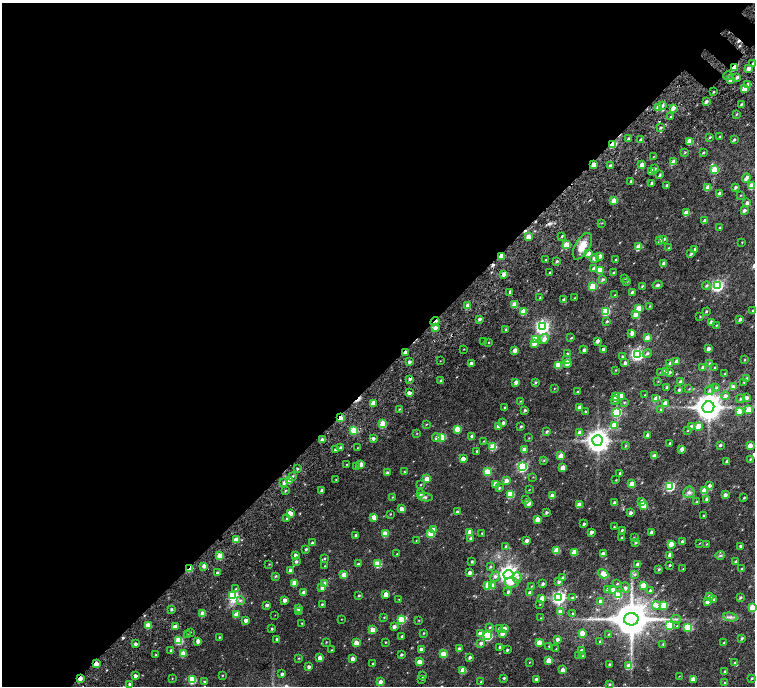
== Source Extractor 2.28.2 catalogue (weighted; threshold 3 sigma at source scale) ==
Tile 5 of 4 x 4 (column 1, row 2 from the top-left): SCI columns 179-1683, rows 3220-4587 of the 6374 x 6374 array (HDU 1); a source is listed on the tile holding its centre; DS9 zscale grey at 2 x 2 block average (1 PNG px = mean of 2 x 2 image px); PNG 757 x 688 px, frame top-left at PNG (2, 3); each listed source drawn as its Kron ellipse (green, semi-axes under 4 px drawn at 4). Shown black and unused: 55% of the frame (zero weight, under 4 of 7 exposures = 11% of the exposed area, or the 3 px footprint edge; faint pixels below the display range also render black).
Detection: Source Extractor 2.28.2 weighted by HDU 2 'WHT'; one run over the whole footprint, this tile lists its part. Background 0.0185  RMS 0.0056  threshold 0.0229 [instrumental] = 3 sigma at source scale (4.09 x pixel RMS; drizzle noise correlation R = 1.36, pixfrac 0.8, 0.0396/0.0396 arcsec/px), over >= 5 px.
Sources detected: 498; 2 inside a brighter object's white glare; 5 cosmic-ray / hot-pixel residue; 1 long thin detection or spike segment (spike, bleed or trail) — neither listed nor drawn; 7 inside a brighter listed object's ellipse — not listed separately; the other 483 listed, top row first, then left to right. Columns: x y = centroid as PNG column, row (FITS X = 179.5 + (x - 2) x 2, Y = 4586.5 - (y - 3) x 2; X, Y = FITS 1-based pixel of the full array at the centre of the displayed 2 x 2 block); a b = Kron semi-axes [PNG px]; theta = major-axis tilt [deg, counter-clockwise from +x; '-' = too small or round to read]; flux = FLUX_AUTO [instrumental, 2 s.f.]
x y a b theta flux
753 63 4 2 - 0.96
734 67 3 2 - 25
748 68 3 3 - 6.3
728 76 4 3 - 1.7
737 77 3 3 - 3.1
730 80 3 3 - 3.2
748 85 3 3 - 9
745 88 3 3 - 20
713 92 3 2 - 1
706 102 3 2 - 3.7
741 104 3 2 - 1.2
663 105 3 3 - 1.6
658 108 3 3 - 9.7
673 108 3 2 - 6.6
736 114 3 2 - 0.9
670 117 3 2 - 0.69
660 128 3 2 - 1.3
710 137 3 3 - 1.1
720 137 3 2 - 1.3
628 139 3 2 - 1.8
734 139 3 3 - 1.5
641 140 3 2 - 3.3
690 141 3 3 - 21
612 144 3 2 - 41
685 152 3 2 - 0.67
703 153 3 3 - 1.1
653 157 3 2 - 0.49
673 162 3 3 - 11
593 165 3 3 - 13
642 165 3 3 - 9.2
610 166 4 3 - 2.3
654 169 3 2 - 1.7
714 170 3 3 - 35
651 171 3 3 - 5.6
660 175 3 2 - 1.6
746 178 5 3 - 4.1
631 181 3 2 - 1.8
651 183 3 3 - 1.6
667 186 3 3 - 2.4
752 186 3 3 - 15
708 187 3 3 - 12
735 187 3 2 - 2.2
719 194 3 3 - 5.1
741 195 3 2 - 0.53
614 200 3 3 - 19
747 203 3 3 - 3.9
744 211 3 2 - 3.1
686 213 3 3 - 14
705 221 3 2 - 6.2
602 223 3 2 - 0.57
720 228 3 3 - 0.93
562 236 3 2 - 1
528 237 3 3 - 12
664 239 3 2 - 1.5
660 241 3 3 - 3.7
742 242 2 2 - 0.48
567 245 3 3 - 29
582 246 15 7 59 13
639 246 4 3 - 16
668 248 3 2 - 0.62
695 249 3 2 - 1.6
589 254 3 2 - 6.3
691 254 3 2 - 1.8
501 256 3 2 - 13
600 256 3 3 - 4.9
594 258 4 3 - 4.1
616 259 3 2 - 0.88
546 260 2 2 - 1.2
557 261 3 3 - 1.4
664 263 3 3 - 6
594 269 3 3 - 4.9
600 270 3 3 - 15
550 273 2 2 - 1.5
613 273 4 3 - 1.2
503 274 3 3 - 4.5
625 278 3 2 - 0.69
603 279 4 3 - 1.9
627 281 3 3 - 1.2
658 285 5 3 - 2.1
593 286 3 3 - 32
642 286 3 2 - 1.1
706 286 4 3 - 1.6
717 286 4 4 - 170
510 292 3 3 - 2
632 292 3 2 - 1.9
615 295 3 2 - 0.66
540 298 3 2 - 2
575 298 3 2 - 0.59
564 300 3 2 - 2.9
515 304 3 3 - 17
468 306 3 3 - 8.5
650 306 3 3 - 1.1
639 308 3 3 - 21
706 311 3 3 - 1.2
753 311 3 2 - 2.2
523 312 3 3 - 20
606 312 3 3 - 45
636 314 3 3 - 12
700 316 3 2 - 0.73
479 319 3 2 - 2.9
740 319 3 2 - 2.8
607 321 3 2 - 1.6
435 322 4 2 - 12
711 322 3 2 - 4.1
716 325 3 2 - 0.9
542 327 4 4 - 250
435 328 3 3 - 6.1
506 330 3 2 - 1.5
632 333 3 3 - 6.1
571 338 3 2 - 0.96
647 338 3 3 - 10
544 339 5 4 - 6.3
536 340 3 3 - 29
597 341 3 2 - 4.6
484 342 2 2 - 0.68
489 342 2 2 - 0.5
534 343 3 3 - 13
464 349 2 2 - 0.49
603 349 2 2 - 3.4
708 349 3 2 - 4.7
515 350 3 3 - 7.2
584 350 3 3 - 2.7
405 352 3 2 - 5.3
647 353 4 3 - 2.1
567 354 3 3 - 2.5
638 355 4 4 - 150
623 357 3 3 - 2.3
567 359 4 3 - 1.5
744 360 2 2 - 0.6
440 361 2 2 - 0.39
676 361 3 3 - 3.4
409 362 3 2 - 2.5
567 363 3 3 - 14
625 363 3 2 - 3.3
670 363 3 3 - 2.6
471 364 3 3 - 5.4
710 364 3 3 - 2.6
558 365 3 3 - 29
703 367 3 2 - 3.4
715 367 3 2 - 1.4
616 370 3 2 - 0.66
665 371 3 3 - 4.6
661 372 3 3 - 1.1
670 372 3 3 - 2.3
725 373 2 2 - 0.88
746 378 3 2 - 1.3
410 379 3 2 - 2.8
441 381 3 2 - 2.3
658 381 3 2 - 0.54
516 382 3 3 - 5.1
535 382 3 3 - 1.4
680 382 3 2 - 3
744 382 3 3 - 0.71
667 387 3 3 - 1.5
733 387 3 3 - 3.7
716 388 3 3 - 1.5
554 389 3 2 - 0.49
689 389 2 2 - 0.64
679 390 3 2 - 2.4
710 390 5 3 - 2.1
577 392 3 2 - 1.1
409 393 3 3 - 7.7
645 395 2 2 - 0.45
616 396 3 3 - 9.8
621 396 3 3 - 10
725 396 4 4 - 4.5
747 398 3 3 - 3.3
656 399 3 3 - 7.9
740 399 4 3 - 1.6
615 400 4 3 - 1.7
520 401 3 2 - 0.57
624 402 4 3 - 0.94
373 403 4 3 - 10
665 403 3 3 - 5.5
579 407 3 2 - 3
708 407 6 5 - 1400
505 408 3 2 - 2.3
399 409 2 2 - 0.76
525 410 3 3 - 2
660 410 4 3 - 1.1
748 410 3 3 - 20
585 412 3 3 - 1.3
616 412 3 3 - 79
739 412 4 3 - 11
340 418 3 2 - 40
503 423 3 2 - 3.1
383 424 3 3 - 28
426 424 3 2 - 0.75
614 425 3 3 - 16
498 426 3 3 - 4.5
521 426 3 2 - 1.5
691 426 3 3 - 1.9
698 426 3 3 - 19
457 429 3 3 - 21
354 430 3 3 - 39
547 431 3 2 - 1.9
688 431 3 2 - 0.54
580 432 3 3 - 6.7
417 433 2 2 - 0.42
647 435 3 2 - 2.9
472 436 3 3 - 4.8
441 437 3 3 - 41
436 438 4 4 - 2.7
529 438 2 2 - 0.55
373 439 3 3 - 3.3
322 440 3 3 - 4
484 441 3 2 - 0.64
597 441 5 5 - 870
670 443 3 2 - 1.6
720 445 3 2 - 2
625 446 3 3 - 1.1
750 446 3 3 - 11
340 447 3 2 - 2.2
493 447 3 3 - 32
357 448 3 2 - 0.43
682 449 3 2 - 6.5
335 450 3 3 - 1.3
524 450 3 3 - 9.7
477 451 3 2 - 0.96
561 456 3 3 - 14
654 456 3 2 - 8.1
463 459 3 3 - 10
750 459 3 3 - 1.2
544 461 3 2 - 0.66
726 461 3 2 - 2.1
346 464 3 2 - 0.51
361 464 3 2 - 7.2
357 466 3 3 - 4.5
522 467 4 3 - 100
563 468 3 3 - 10
297 469 3 2 - 1.5
404 472 3 3 - 1
487 472 3 3 - 32
387 473 3 2 - 2.6
620 473 3 2 - 2.1
293 476 3 3 - 1.2
533 477 3 2 - 0.45
427 479 3 3 - 16
290 480 3 3 - 14
336 480 3 2 - 0.52
616 480 3 2 - 0.66
506 481 3 3 - 7.4
284 483 4 3 - 3.3
495 484 3 3 - 13
632 484 3 3 - 16
421 485 3 2 - 0.73
709 485 3 3 - 3.7
670 486 4 3 - 91
499 488 4 3 - 1.6
529 490 3 2 - 0.51
285 491 3 2 - 1.2
322 491 4 2 - 3.5
704 491 3 3 - 17
689 492 6 5 - 3.4
420 493 3 3 - 4.3
510 494 3 3 - 36
725 495 3 3 - 5
552 496 3 3 - 7.3
392 497 3 2 - 0.76
425 497 7 4 -10 2.4
744 498 2 2 - 1
526 499 3 3 - 1.4
707 499 3 2 - 3.8
642 502 3 3 - 7.6
697 502 4 3 - 1.2
528 503 3 3 - 8.1
614 503 3 3 - 4.9
579 505 3 3 - 16
643 505 3 3 - 14
402 509 3 3 - 9.4
457 512 3 2 - 3.4
290 513 3 3 - 18
546 513 3 2 - 2.3
630 513 3 2 - 3.7
390 514 3 2 - 0.73
703 516 3 2 - 0.98
374 517 3 3 - 13
286 518 3 2 - 0.85
537 519 3 3 - 16
584 524 3 2 - 2.1
614 527 3 2 - 0.84
433 530 3 3 - 7.6
622 530 2 2 - 1.4
470 532 3 3 - 12
591 532 3 2 - 4.5
651 532 3 2 - 2.6
482 533 3 2 - 0.98
385 534 3 3 - 22
431 534 3 3 - 33
356 535 3 3 - 2.3
622 538 3 2 - 1.9
634 538 3 2 - 1.2
471 539 3 3 - 2.7
236 540 3 3 - 15
416 540 2 2 - 0.44
526 540 3 3 - 4.5
635 542 3 2 - 2.1
682 542 2 2 - 3.5
312 543 3 3 - 2.3
700 543 3 2 - 0.53
671 544 3 3 - 15
707 544 3 3 - 0.79
506 546 3 3 - 1.2
740 546 2 2 - 2.5
306 549 3 2 - 1.5
557 551 3 3 - 24
574 552 3 3 - 20
397 554 3 2 - 1.1
603 554 3 3 - 8.2
295 555 3 2 - 3.1
670 555 3 3 - 7.6
220 556 3 3 - 17
720 556 5 3 - 1.6
324 559 3 3 - 0.9
296 561 3 3 - 2.3
472 562 2 2 - 1.9
736 562 3 2 - 2.7
269 564 2 2 - 0.6
358 564 3 2 - 1.4
378 564 3 3 - 36
637 564 3 2 - 2.4
670 565 3 2 - 1.4
204 566 3 2 - 6.6
325 566 2 2 - 0.43
490 567 3 3 - 1.4
190 569 4 2 - 23
659 569 3 3 - 1.3
683 569 3 2 - 0.46
742 569 3 3 - 1.1
290 571 3 3 - 3.8
470 572 3 3 - 4.4
217 573 2 2 - 2.2
508 574 5 4 - 530
603 574 5 4 - 9.5
635 574 3 3 - 1.4
344 575 3 3 - 14
276 576 3 3 - 1.3
495 577 5 4 - 3.4
517 578 6 4 83 3
562 578 3 3 - 1.4
512 582 7 5 3 8.8
559 582 3 3 - 3.1
295 583 3 3 - 18
325 584 3 3 - 15
543 584 3 2 - 2.7
617 584 3 2 - 0.8
488 585 4 3 - 14
643 585 3 3 - 23
492 586 3 3 - 14
531 586 3 2 - 0.67
625 587 5 3 - 1.9
322 588 3 3 - 4.8
236 589 3 3 - 1.6
607 589 3 3 - 1.7
613 589 3 3 - 4.8
650 591 3 3 - 2.2
304 592 3 3 - 4.8
508 592 3 3 - 2.1
530 593 3 2 - 7.6
386 594 3 3 - 12
233 595 3 3 - 45
359 595 3 2 - 1.2
618 595 3 3 - 37
709 597 3 3 - 5.1
740 597 3 2 - 1.7
542 598 3 3 - 8.7
559 598 4 4 - 230
572 598 4 3 - 1.7
399 599 2 2 - 0.41
240 600 4 3 - 1.9
284 600 3 3 - 5.1
714 600 3 3 - 2
600 601 3 3 - 2.5
707 602 3 3 - 5.6
322 604 3 2 - 1.2
540 604 2 2 - 0.53
267 605 3 2 - 3
664 605 3 3 - 34
656 606 4 4 - 5.7
752 607 3 3 - 22
299 608 3 3 - 7.6
171 609 2 2 - 2
298 612 3 3 - 1.4
560 612 3 3 - 10
203 614 3 3 - 14
572 614 3 2 - 1.2
236 615 3 3 - 11
275 615 2 2 - 0.3
384 617 3 2 - 0.67
730 617 7 2 -10 2.4
541 618 2 2 - 0.47
341 619 2 2 - 0.37
631 619 7 6 - 3200
676 619 5 3 - 1.8
246 620 3 2 - 6.2
401 620 3 3 - 45
419 620 2 2 - 0.53
302 623 3 2 - 0.84
148 625 3 3 - 19
669 625 3 3 - 48
175 626 3 3 - 2.6
677 626 3 2 - 0.66
394 627 3 3 - 4.4
490 627 3 3 - 0.99
688 627 4 3 - 42
499 628 3 3 - 1.7
504 628 3 3 - 6.1
272 629 3 2 - 1.2
373 630 3 3 - 19
190 632 3 2 - 0.72
423 633 3 2 - 0.88
502 633 3 3 - 6.4
582 633 3 3 - 12
480 634 3 3 - 7.5
609 634 3 2 - 0.64
187 635 3 3 - 0.94
402 636 3 3 - 2
487 636 3 3 - 81
219 637 2 2 - 1
742 638 3 2 - 1.4
277 639 3 2 - 2.2
557 639 3 2 - 4.5
179 640 3 3 - 41
198 641 3 3 - 7.7
600 641 3 2 - 1.2
326 642 3 2 - 0.69
385 642 3 2 - 0.7
356 643 3 3 - 19
481 643 3 3 - 3.8
539 643 3 3 - 15
724 643 3 2 - 1.5
135 644 3 2 - 2.9
663 644 3 2 - 0.74
549 646 3 2 - 0.75
500 647 2 2 - 3
421 649 3 2 - 6.6
459 649 3 3 - 4.4
556 649 2 2 - 0.5
332 650 3 2 - 0.74
507 650 2 2 - 1.9
581 650 3 2 - 1.2
171 651 3 2 - 2
183 654 3 3 - 19
443 654 3 3 - 23
156 655 2 2 - 1.1
401 655 3 2 - 1.7
579 656 3 3 - 2.8
583 656 3 2 - 0.82
470 657 2 2 - 2.8
298 658 3 2 - 0.67
320 658 3 3 - 11
352 659 3 2 - 6.5
549 660 3 3 - 15
419 662 3 3 - 14
529 662 2 2 - 0.55
734 663 4 3 - 1.6
96 664 3 3 - 16
373 664 2 2 - 1.2
610 665 2 2 - 2.6
629 666 3 3 - 17
309 667 3 3 - 3.3
463 670 3 3 - 21
563 670 3 3 - 8.1
725 672 3 2 - 1.9
282 674 3 3 - 2.8
222 675 2 2 - 0.7
135 676 2 2 - 4.6
423 676 2 2 - 0.97
679 676 2 2 - 0.4
80 678 3 2 - 15
172 678 2 2 - 0.48
504 678 3 2 - 1.2
752 678 2 2 - 1.1
422 679 3 3 - 0.71
536 679 3 2 - 3.2
693 679 3 3 - 11
192 680 3 3 - 46
204 682 3 2 - 1
380 682 3 3 - 5.8
481 682 3 2 - 0.69
724 683 2 2 - 0.59
610 684 3 3 - 1
130 685 3 2 - 4.4
Overlapping masked pixels (flux is a lower limit): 13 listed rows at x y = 734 67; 612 144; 593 165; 501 256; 503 274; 435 322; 405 352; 410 379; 340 418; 290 480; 190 569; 96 664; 80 678
Isophote crosses this tile's border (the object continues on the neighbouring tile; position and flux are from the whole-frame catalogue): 3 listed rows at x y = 752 186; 753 311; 752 607